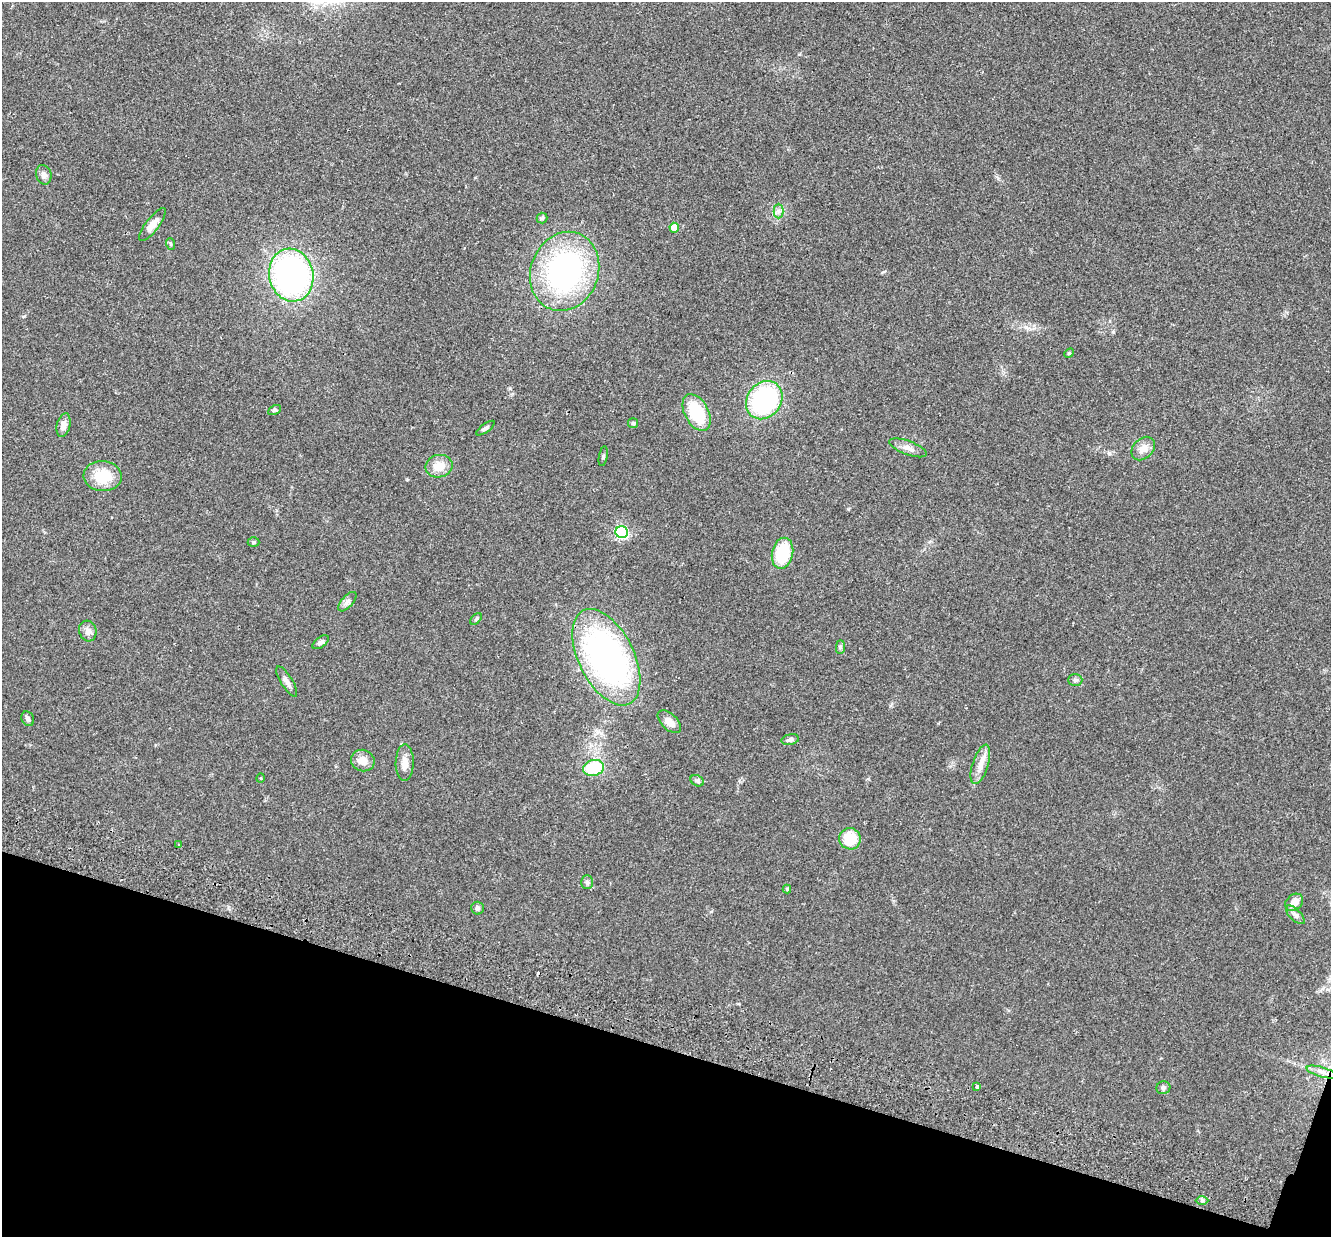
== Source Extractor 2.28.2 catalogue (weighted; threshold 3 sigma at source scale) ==
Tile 15 of 4 x 4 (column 3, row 4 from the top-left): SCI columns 2680-4008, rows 187-1421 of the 5357 x 5440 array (HDU 1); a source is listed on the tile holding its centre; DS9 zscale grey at full resolution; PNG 1333 x 1239 px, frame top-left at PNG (2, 2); each listed source drawn as its Kron ellipse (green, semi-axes under 4 px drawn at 4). Shown black and unused: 16% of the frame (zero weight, under 2 of 3 exposures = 3% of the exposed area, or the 3 px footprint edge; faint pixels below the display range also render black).
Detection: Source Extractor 2.28.2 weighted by HDU 2 'WHT'; one run over the whole footprint, this tile lists its part. Background 0.0531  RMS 0.0079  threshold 0.0354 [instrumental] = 3 sigma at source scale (4.5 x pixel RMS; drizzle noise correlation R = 1.50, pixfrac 1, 0.05/0.05 arcsec/px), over >= 5 px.
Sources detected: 52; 1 cosmic-ray / hot-pixel residue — neither listed nor drawn; the other 51 listed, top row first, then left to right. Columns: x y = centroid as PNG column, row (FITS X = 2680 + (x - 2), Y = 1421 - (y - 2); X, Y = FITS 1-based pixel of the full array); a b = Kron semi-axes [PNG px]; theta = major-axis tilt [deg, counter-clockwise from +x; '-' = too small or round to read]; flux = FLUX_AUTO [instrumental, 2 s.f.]
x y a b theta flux
44 175 10 7 -74 3
779 211 7 5 -90 2.1
542 218 5 5 - 1.3
152 225 20 6 53 6.1
674 228 5 5 - 10
171 244 6 3 -70 0.9
565 271 40 33 69 160
291 275 26 22 -78 200
1069 353 5 4 - 0.89
764 400 20 17 53 100
274 410 7 4 27 1.3
697 412 20 12 -62 33
633 423 5 5 - 1.3
64 425 12 6 76 4.5
485 428 11 4 35 1.7
908 448 20 7 -20 4.7
1143 448 13 10 45 6.8
603 456 10 3 79 1
439 466 14 11 11 11
103 476 19 15 -4 23
622 532 6 6 - 95
253 542 6 5 - 1.2
782 553 16 10 77 34
347 602 12 5 48 2.6
476 619 7 4 46 1.1
88 631 10 8 -73 4.1
321 642 9 5 37 2.1
840 647 7 4 89 1.3
606 657 52 27 -63 220
1075 680 7 6 - 1.7
287 681 17 6 -58 3.8
28 719 8 6 -61 1.8
669 722 14 8 -44 6.5
790 740 9 5 11 2.4
363 760 12 10 -18 6.9
405 763 18 9 89 6.9
980 764 20 8 73 7.1
594 768 10 7 14 30
261 778 5 3 - 0.61
697 781 7 5 -30 1.5
850 839 11 10 - 19
179 845 3 3 - 1.9
587 882 7 6 - 1.7
787 889 4 4 - 0.76
1294 902 10 7 43 6.9
477 908 6 6 - 1.8
1295 915 12 5 -45 2.9
1321 1072 15 5 -16 4.2
977 1087 4 3 - 2.4
1163 1088 7 6 - 1.8
1202 1200 6 4 1 1.4